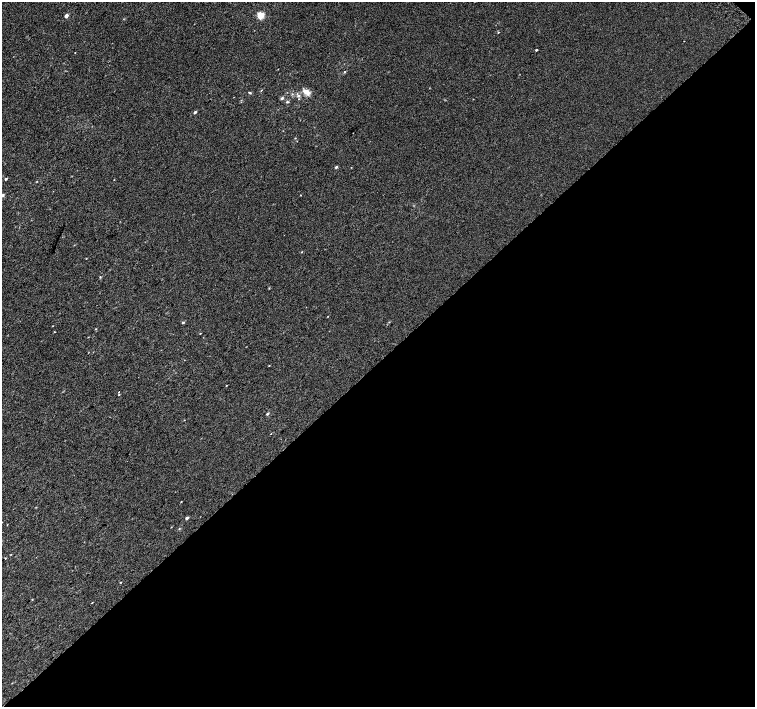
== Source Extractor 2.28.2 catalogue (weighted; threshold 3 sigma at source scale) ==
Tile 12 of 4 x 4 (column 4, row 3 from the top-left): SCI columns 4555-6060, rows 1662-3070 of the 6091 x 6076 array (HDU 1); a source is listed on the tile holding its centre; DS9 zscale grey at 2 x 2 block average (1 PNG px = mean of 2 x 2 image px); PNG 757 x 709 px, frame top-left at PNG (2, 2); no overlay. Shown black and unused: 49% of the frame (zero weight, under 2 of 3 exposures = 2% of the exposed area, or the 3 px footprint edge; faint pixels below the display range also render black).
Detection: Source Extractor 2.28.2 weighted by HDU 2 'WHT'; one run over the whole footprint, this tile lists its part. Background 0.00858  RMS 0.007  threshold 0.0316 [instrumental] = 3 sigma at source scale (4.5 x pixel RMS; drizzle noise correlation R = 1.50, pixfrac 1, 0.0396/0.0396 arcsec/px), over >= 5 px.
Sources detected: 37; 2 inside a brighter listed object's ellipse — not listed separately; the other 35 listed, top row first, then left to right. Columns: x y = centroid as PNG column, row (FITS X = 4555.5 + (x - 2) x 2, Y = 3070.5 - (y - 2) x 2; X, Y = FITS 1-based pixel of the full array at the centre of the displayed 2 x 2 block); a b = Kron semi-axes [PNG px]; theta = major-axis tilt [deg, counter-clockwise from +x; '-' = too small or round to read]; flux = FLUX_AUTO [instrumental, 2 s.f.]
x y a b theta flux
260 15 3 3 - 76
66 16 2 2 - 9.6
498 32 2 2 - 0.87
536 50 2 2 - 1.7
75 53 2 2 - 0.54
344 72 3 2 - 1.3
261 90 3 2 - 0.89
305 92 8 6 -18 9.1
250 93 3 3 - 1.5
292 94 3 2 - 1.2
298 96 4 3 - 2.1
282 98 3 2 - 3.4
287 102 3 3 - 1.8
195 112 2 2 - 3.7
295 138 3 2 - 0.69
336 167 3 2 - 3
6 179 2 2 - 2
2 195 4 4 - 3.1
301 252 3 2 - 0.86
100 277 3 2 - 0.89
328 316 2 2 - 0.55
183 322 2 2 - 3
96 329 2 2 - 0.81
200 333 2 2 - 0.71
269 365 2 2 - 0.81
226 385 2 2 - 0.68
119 392 2 2 - 1.4
267 414 3 2 - 2.2
271 434 2 2 - 1.4
181 502 2 2 - 0.7
187 518 3 2 - 4.3
11 554 3 2 - 0.72
5 558 2 2 - 1.3
121 582 2 2 - 0.78
92 603 2 2 - 0.64
Isophote crosses this tile's border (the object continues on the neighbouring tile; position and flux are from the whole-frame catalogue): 1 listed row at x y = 2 195